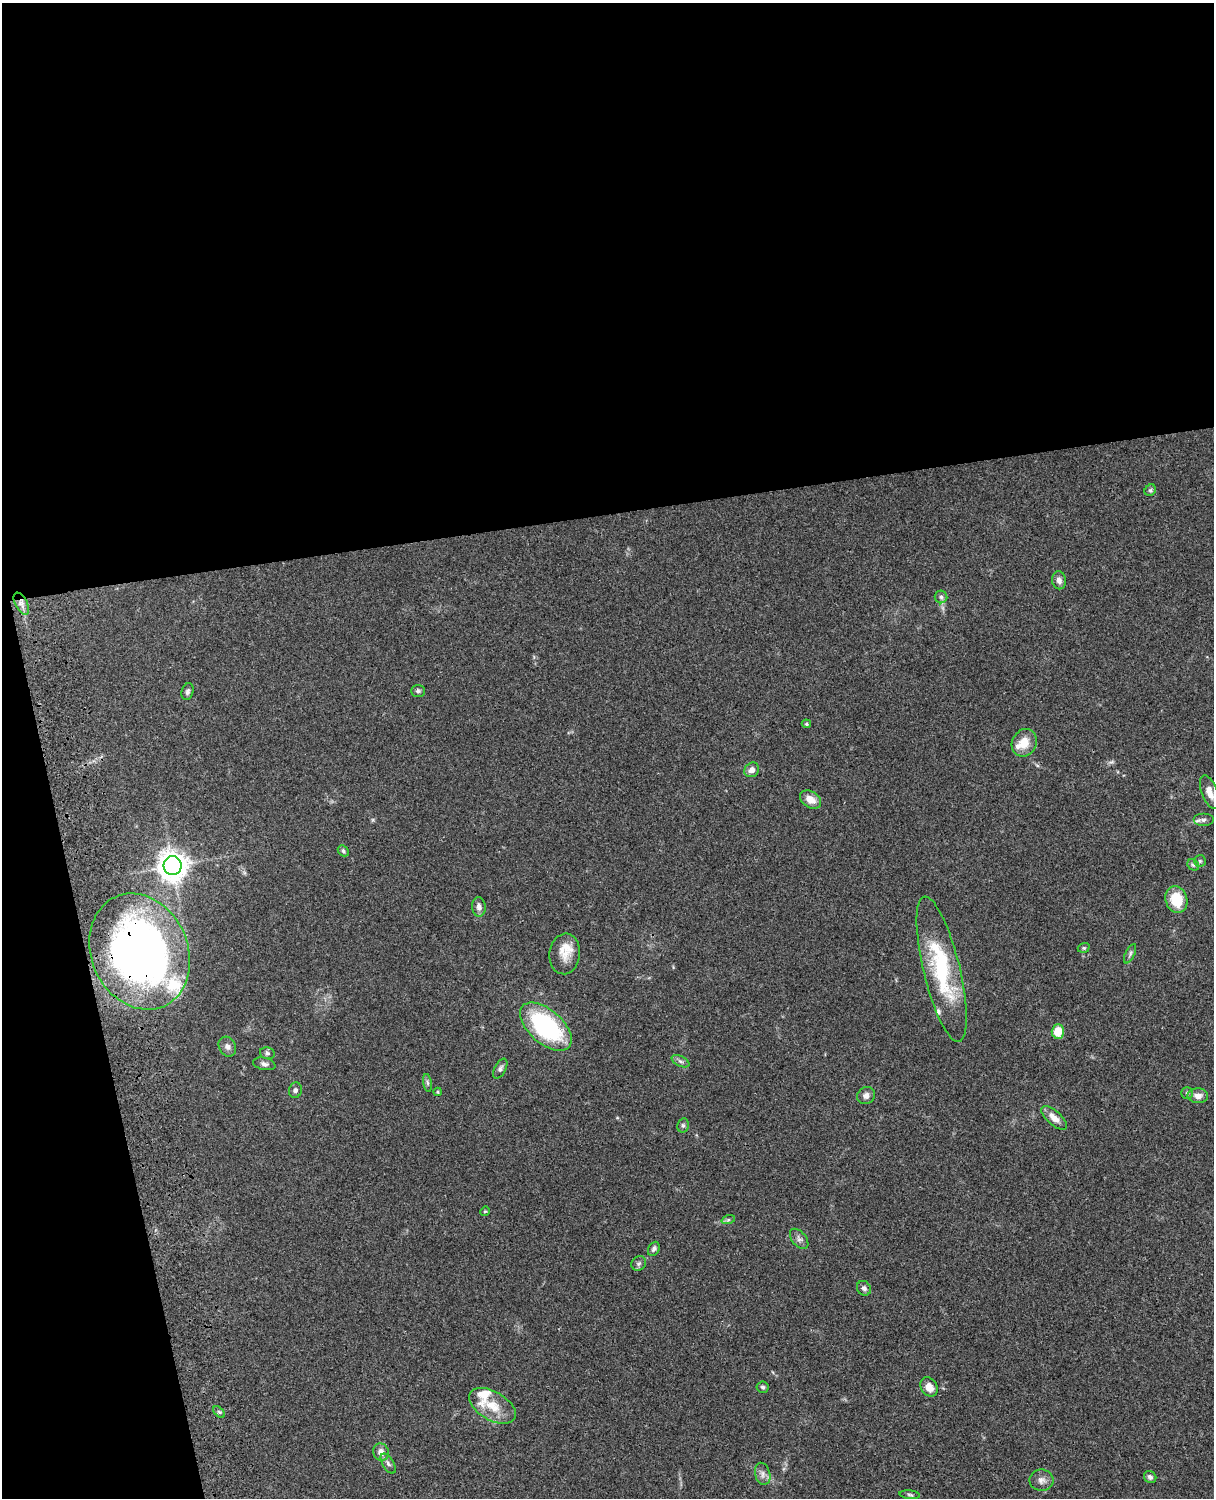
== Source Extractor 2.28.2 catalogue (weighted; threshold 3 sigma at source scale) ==
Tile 1 of 4 x 3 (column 1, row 1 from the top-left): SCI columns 121-1332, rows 3268-4763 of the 5088 x 4927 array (HDU 1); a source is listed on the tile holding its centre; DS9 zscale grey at full resolution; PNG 1216 x 1500 px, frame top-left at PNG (2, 3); each listed source drawn as its Kron ellipse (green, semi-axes under 4 px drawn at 4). Shown black and unused: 39% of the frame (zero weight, under 3 of 4 exposures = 6% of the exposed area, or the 3 px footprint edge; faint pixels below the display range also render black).
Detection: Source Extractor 2.28.2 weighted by HDU 2 'WHT'; one run over the whole footprint, this tile lists its part. Background 0.0758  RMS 0.0059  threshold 0.0264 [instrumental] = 3 sigma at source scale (4.5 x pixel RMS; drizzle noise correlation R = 1.50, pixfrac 1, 0.05/0.05 arcsec/px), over >= 5 px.
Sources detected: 59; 5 inside a brighter listed object's ellipse — not listed separately; the other 54 listed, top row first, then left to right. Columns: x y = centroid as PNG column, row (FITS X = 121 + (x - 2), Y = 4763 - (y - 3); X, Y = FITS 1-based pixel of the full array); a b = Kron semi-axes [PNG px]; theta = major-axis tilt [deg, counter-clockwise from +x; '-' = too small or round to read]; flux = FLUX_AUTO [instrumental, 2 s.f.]
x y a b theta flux
1150 490 6 5 - 1.1
1059 580 9 7 -78 2.7
941 597 6 6 - 1.3
21 604 12 6 -63 2.8
418 691 7 6 - 1.2
187 692 9 6 76 1.7
806 724 5 4 - 0.7
1024 743 14 12 61 8.6
752 770 8 7 - 3.2
1209 792 17 8 -70 6
810 799 11 8 -32 6
1203 820 10 6 0 1.9
343 851 6 4 -47 1
1200 861 6 6 - 0.97
1193 865 6 5 - 0.99
172 866 9 9 - 740
1176 900 13 11 -73 16
479 907 9 7 -89 2.7
1084 948 6 4 19 0.82
140 952 60 48 -66 320
565 954 20 15 83 8.5
1130 954 10 4 65 1.5
942 969 75 18 -76 53
546 1027 31 17 -41 75
1058 1031 7 6 - 11
227 1047 10 8 -63 2.4
267 1053 7 5 -14 1.3
680 1061 9 5 -27 1.6
264 1064 11 6 -12 2
500 1069 11 5 62 1.6
427 1083 9 4 -81 1.2
295 1090 8 6 74 1.5
437 1092 4 4 - 0.66
1187 1093 6 6 - 1.1
866 1096 9 8 - 3
1198 1096 10 7 -5 3.9
1054 1118 16 7 -42 4.9
683 1125 7 5 77 1.2
485 1211 5 4 - 0.56
728 1220 7 4 18 1
799 1239 12 7 -50 2.3
654 1249 7 5 61 1.7
639 1263 8 6 44 1.5
864 1288 8 6 -50 1.8
763 1387 6 6 - 1.4
929 1387 10 8 -57 5.3
492 1406 26 14 -30 13
219 1412 7 4 -44 1
381 1452 9 7 -65 4.5
388 1463 11 5 -58 1.8
763 1474 11 7 -74 2.7
1150 1477 6 6 - 1.8
1041 1480 12 10 -1 3.4
910 1495 10 4 -6 1.1
Overlapping masked pixels (flux is a lower limit): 1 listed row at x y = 140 952
Isophote crosses this tile's border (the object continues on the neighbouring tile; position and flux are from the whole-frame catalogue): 1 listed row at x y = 1209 792